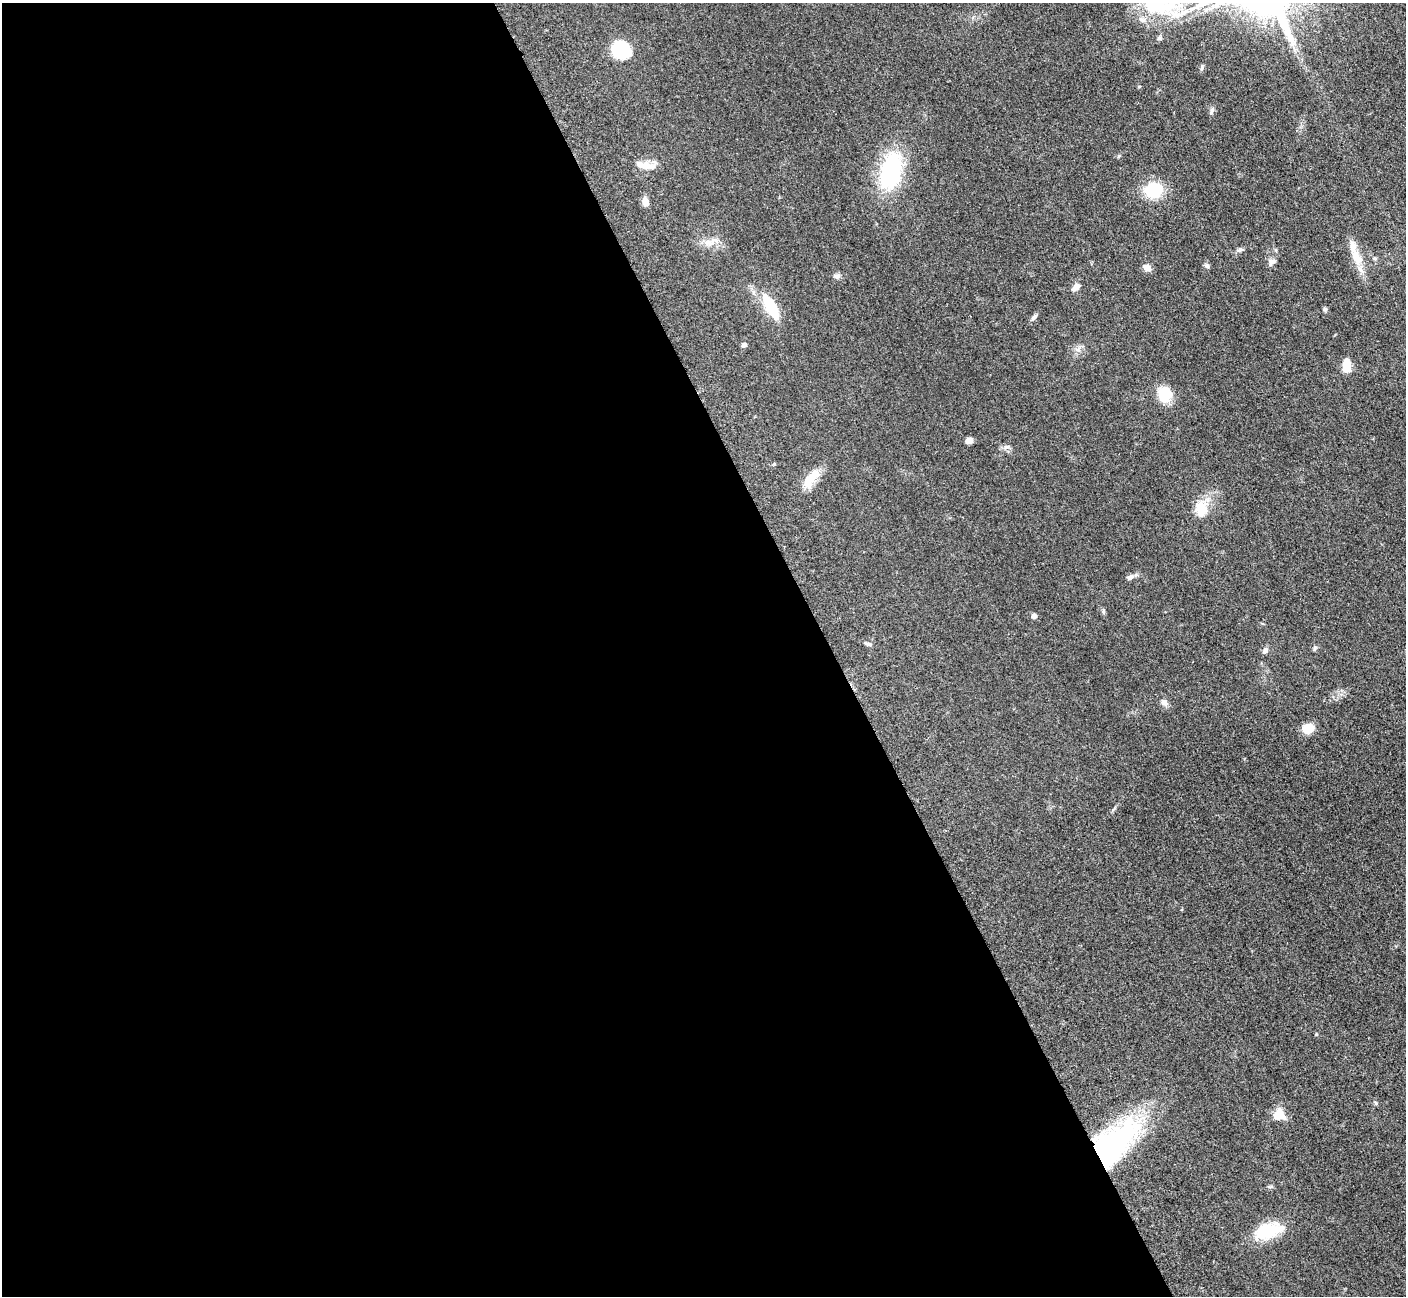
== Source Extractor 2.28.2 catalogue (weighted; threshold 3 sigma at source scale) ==
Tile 9 of 4 x 4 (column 1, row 3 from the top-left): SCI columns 20-1423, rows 1591-2884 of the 5700 x 5663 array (HDU 1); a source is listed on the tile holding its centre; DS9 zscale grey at full resolution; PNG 1408 x 1298 px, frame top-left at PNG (2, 3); no overlay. Shown black and unused: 59% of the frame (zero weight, under 3 of 5 exposures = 4% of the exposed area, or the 3 px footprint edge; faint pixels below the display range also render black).
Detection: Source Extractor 2.28.2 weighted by HDU 2 'WHT'; one run over the whole footprint, this tile lists its part. Background 0.0529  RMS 0.0056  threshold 0.0253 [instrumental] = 3 sigma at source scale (4.5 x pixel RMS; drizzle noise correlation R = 1.50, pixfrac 1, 0.05/0.05 arcsec/px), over >= 5 px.
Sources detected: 38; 1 inside a brighter object's white glare — not listed; the other 37 listed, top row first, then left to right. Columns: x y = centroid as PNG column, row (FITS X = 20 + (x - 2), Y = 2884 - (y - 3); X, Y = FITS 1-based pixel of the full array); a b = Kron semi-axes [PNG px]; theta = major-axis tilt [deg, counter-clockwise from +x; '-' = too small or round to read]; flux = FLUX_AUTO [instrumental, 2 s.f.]
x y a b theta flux
1150 3 37 17 -68 27
621 50 14 12 -18 33
1202 68 6 4 87 0.91
1212 110 8 4 60 1.1
1119 156 5 3 - 0.56
646 166 22 10 0 5.9
891 172 43 22 77 50
1153 190 16 13 3 25
645 202 10 7 -79 3.6
711 243 12 7 21 3.5
1240 250 9 5 25 1.4
1355 254 39 10 -71 11
1272 262 10 8 35 2.1
1207 266 6 5 - 1.2
1147 268 10 8 -25 2.9
837 276 8 6 -16 1.6
1076 287 10 6 43 3.1
771 307 19 8 -62 29
1325 309 7 5 -68 0.97
1034 317 9 6 50 1.5
744 345 5 5 - 1.7
1346 366 12 6 -89 13
1164 394 15 12 80 14
969 440 7 6 - 2.6
1007 447 9 4 20 1.4
809 479 24 12 58 9.4
1201 509 21 15 -81 10
1130 577 10 6 37 1.9
1034 616 5 5 - 2.8
868 644 10 4 -17 1.3
1314 648 8 4 81 0.79
1265 651 8 6 59 1.9
1164 702 10 8 -45 2.3
1308 728 12 10 19 7.6
1279 1115 14 13 - 7.6
1111 1146 60 26 46 130
1268 1231 36 16 14 20
Overlapping masked pixels (flux is a lower limit): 1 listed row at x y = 1111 1146
Isophote crosses this tile's border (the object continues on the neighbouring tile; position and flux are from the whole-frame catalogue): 1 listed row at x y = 1150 3
Unlisted compact peaks at least as high as the median listed source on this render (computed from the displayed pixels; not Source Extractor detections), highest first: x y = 1376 1103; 1316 1034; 1139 86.